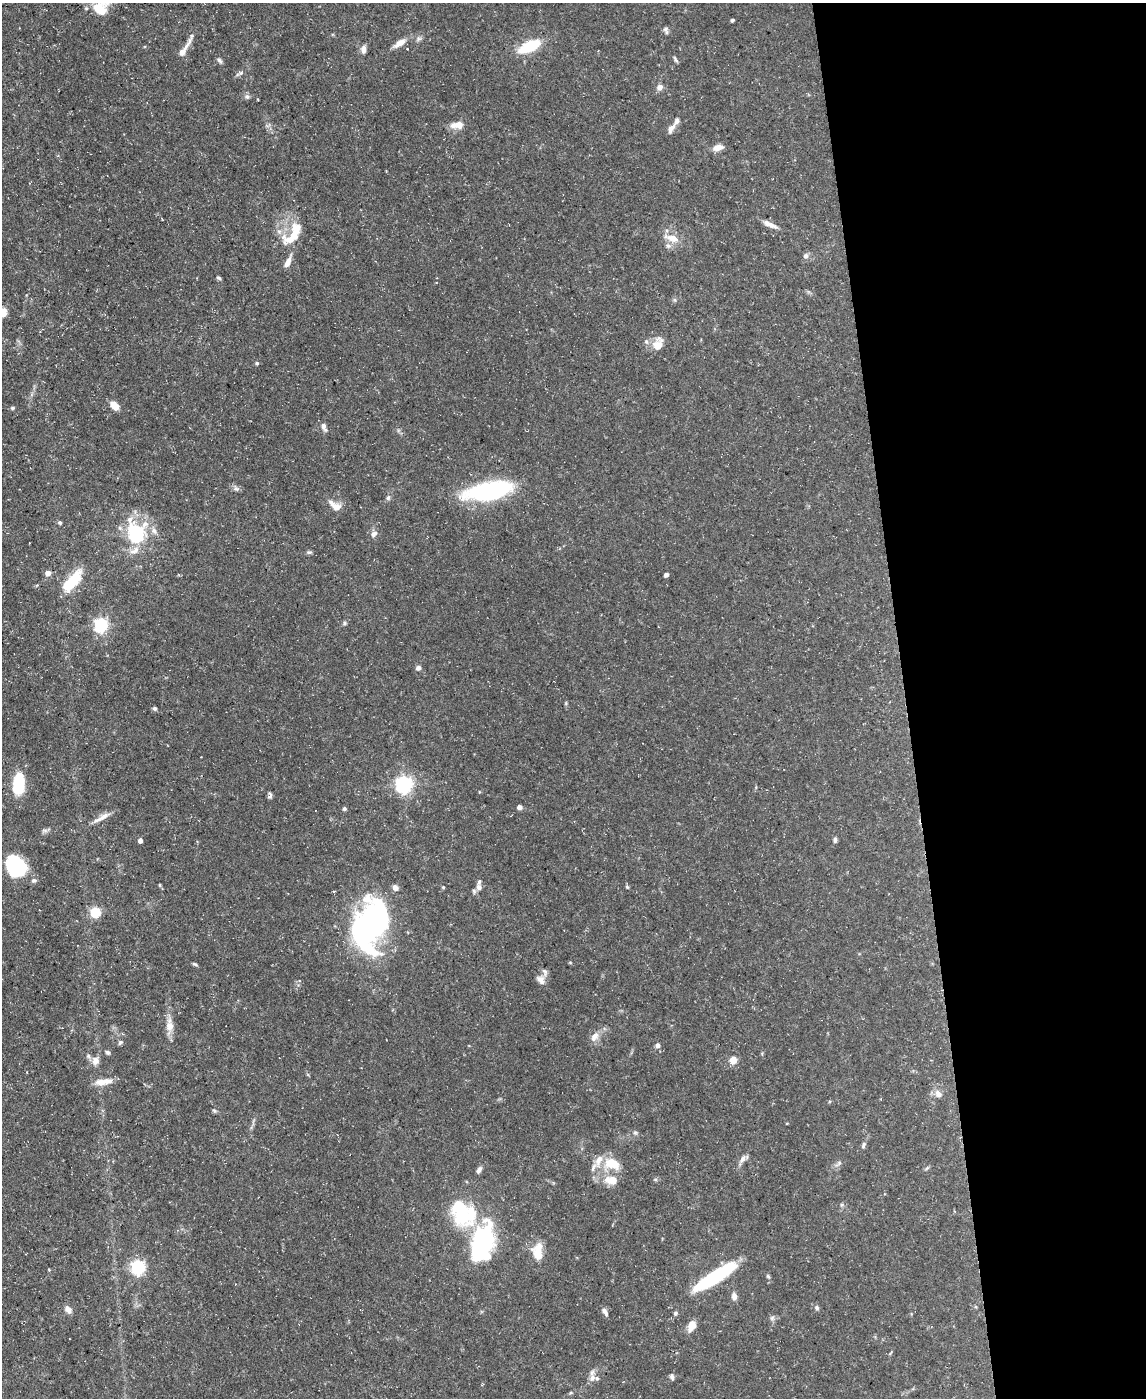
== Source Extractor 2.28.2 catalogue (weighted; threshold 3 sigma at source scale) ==
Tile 8 of 4 x 3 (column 4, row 2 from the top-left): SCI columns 3432-4575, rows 1523-2918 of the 4575 x 4549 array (HDU 1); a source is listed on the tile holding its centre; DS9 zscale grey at full resolution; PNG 1148 x 1400 px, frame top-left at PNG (2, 3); no overlay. Shown black and unused: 21% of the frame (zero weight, under 3 of 5 exposures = <1% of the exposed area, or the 3 px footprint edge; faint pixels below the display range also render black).
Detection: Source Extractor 2.28.2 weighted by HDU 2 'WHT'; one run over the whole footprint, this tile lists its part. Background 0.0884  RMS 0.0046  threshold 0.0208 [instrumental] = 3 sigma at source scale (4.5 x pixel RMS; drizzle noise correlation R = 1.50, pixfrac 1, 0.05/0.05 arcsec/px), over >= 5 px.
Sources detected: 109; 5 inside a brighter object's white glare — not listed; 7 inside a brighter listed object's ellipse — not listed separately; the other 97 listed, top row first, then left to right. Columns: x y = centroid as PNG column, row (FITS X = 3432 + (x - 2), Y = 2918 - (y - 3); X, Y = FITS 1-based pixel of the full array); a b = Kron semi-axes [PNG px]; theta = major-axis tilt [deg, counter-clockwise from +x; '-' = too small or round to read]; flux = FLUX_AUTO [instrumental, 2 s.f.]
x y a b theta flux
100 9 19 14 -39 9.8
732 20 4 3 - 0.73
666 30 9 6 -78 1.2
400 43 17 7 34 3.8
530 46 24 11 24 17
184 49 32 6 58 4.7
363 50 11 6 89 2.1
675 59 10 3 -64 0.79
219 60 8 5 -46 1
241 73 6 4 89 0.69
659 87 7 6 - 2.3
247 97 8 6 -36 1.1
257 99 3 2 - 0.38
457 125 17 9 3 4.2
671 129 16 7 61 2.5
718 147 13 7 15 3.4
770 224 20 6 -26 3.3
295 231 26 15 77 10
672 238 24 9 -18 5.5
806 256 7 7 - 1.4
288 262 16 6 65 3.1
219 278 7 4 -27 0.73
3 312 10 9 - 4.6
658 344 16 11 71 5.9
257 363 5 4 - 0.71
114 405 10 6 -42 5
12 408 5 4 - 0.6
323 426 9 6 -85 1.8
236 489 9 6 -24 1.3
488 491 45 15 10 66
388 498 7 5 73 1
336 507 16 10 -25 4
60 523 5 5 - 0.77
154 531 10 6 -69 1.9
136 533 8 7 - 100
374 534 9 6 45 1.9
135 550 17 8 28 3.8
309 552 7 5 -7 0.83
48 573 4 4 - 4
666 575 4 4 - 1.2
72 581 32 12 50 14
344 623 6 5 - 0.79
101 625 6 6 - 92
418 668 7 6 - 1.3
155 709 6 5 - 0.84
18 784 15 8 82 32
404 784 6 6 - 150
270 795 8 4 89 1.1
519 807 4 4 - 2.3
344 808 4 4 - 1
100 818 23 6 26 3.4
835 840 7 4 87 1
140 841 4 4 - 1.9
16 866 18 14 -58 40
34 880 7 5 -13 0.96
160 885 5 3 - 0.43
443 887 4 4 - 0.45
479 887 10 7 -81 2.3
627 887 5 4 - 0.6
395 888 7 6 - 2.2
95 912 5 5 - 34
371 925 43 32 54 110
195 964 6 4 -26 0.69
541 980 14 9 -47 2.6
170 1025 18 10 90 4.6
595 1037 15 8 57 3.3
120 1042 7 5 48 0.8
658 1045 5 5 - 1.6
108 1052 5 5 - 1
733 1060 5 5 - 11
96 1061 11 9 76 2.6
103 1082 23 7 8 5
938 1094 11 8 -51 2.6
214 1110 6 4 -3 0.64
635 1133 6 4 0 0.7
863 1145 8 5 70 1
742 1159 15 6 62 2.2
612 1164 20 12 -17 10
838 1164 12 4 42 1.3
927 1168 6 4 69 0.61
479 1170 8 5 61 1.6
611 1180 20 13 -7 6.9
461 1213 38 23 -81 28
480 1246 38 20 73 57
538 1251 22 12 89 8
138 1267 6 6 - 100
768 1276 6 4 -44 0.6
715 1277 41 10 33 44
734 1296 9 6 -84 2.1
817 1307 7 6 - 0.9
68 1310 8 6 -52 2.5
605 1312 10 5 -59 1.7
675 1313 5 5 - 0.93
772 1318 7 5 45 0.99
692 1326 14 9 61 4.1
672 1376 8 5 -74 1.1
592 1378 9 9 - 2.7
Isophote crosses this tile's border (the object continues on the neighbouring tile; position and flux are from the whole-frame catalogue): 1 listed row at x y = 3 312